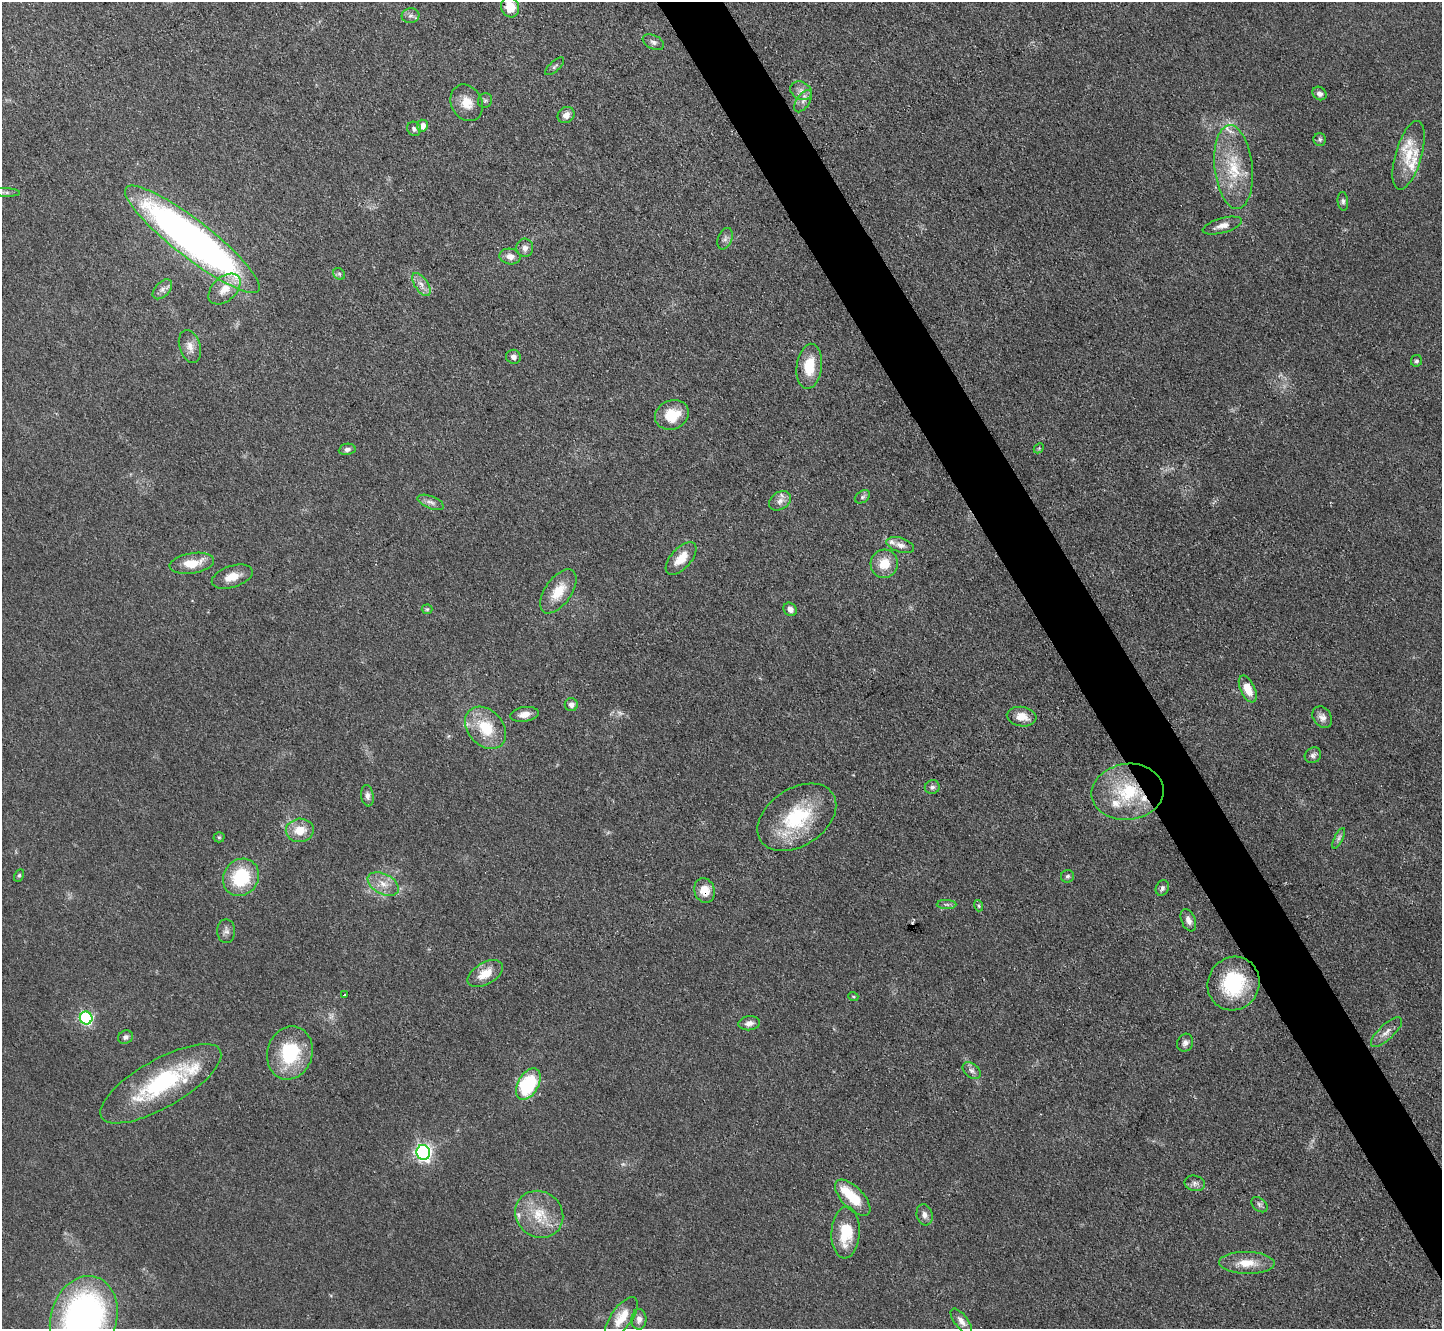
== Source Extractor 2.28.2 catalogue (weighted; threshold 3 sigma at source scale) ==
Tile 6 of 4 x 4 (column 2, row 2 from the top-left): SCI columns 1443-2882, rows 2809-4135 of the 5764 x 5754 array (HDU 1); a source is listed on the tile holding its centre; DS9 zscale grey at full resolution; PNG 1444 x 1331 px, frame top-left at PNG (2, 2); each listed source drawn as its Kron ellipse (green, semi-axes under 4 px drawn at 4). Shown black and unused: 4% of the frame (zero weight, under 3 of 4 exposures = <1% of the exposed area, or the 3 px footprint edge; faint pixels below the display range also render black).
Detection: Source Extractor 2.28.2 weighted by HDU 2 'WHT'; one run over the whole footprint, this tile lists its part. Background 0.0479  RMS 0.0057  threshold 0.0258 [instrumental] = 3 sigma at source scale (4.5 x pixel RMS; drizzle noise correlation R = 1.50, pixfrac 1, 0.05/0.05 arcsec/px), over >= 5 px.
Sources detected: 107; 3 too faint to see at this stretch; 1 inside a brighter object's white glare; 1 cosmic-ray / hot-pixel residue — neither listed nor drawn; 9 inside a brighter listed object's ellipse — not listed separately; the other 93 listed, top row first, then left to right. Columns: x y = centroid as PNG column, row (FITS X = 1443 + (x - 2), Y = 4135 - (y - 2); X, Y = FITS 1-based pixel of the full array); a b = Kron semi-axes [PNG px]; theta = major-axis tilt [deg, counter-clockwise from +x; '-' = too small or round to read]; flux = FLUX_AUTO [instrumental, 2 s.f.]
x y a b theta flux
510 7 10 9 - 12
411 16 9 7 9 2.2
653 42 11 7 -25 2.2
555 66 12 5 42 1.5
801 91 11 9 -27 4
1319 93 7 6 - 2.5
485 100 7 7 - 1.4
803 101 12 6 57 3.1
467 103 19 15 -61 9.6
566 115 9 7 38 3.9
422 126 6 5 - 4.5
414 129 7 6 - 1.7
1320 139 6 6 - 1.1
1409 155 35 13 74 16
1233 167 42 19 -84 29
6 192 14 4 -2 1.6
1343 201 9 5 -84 1.6
1222 226 20 7 15 4.8
192 239 84 18 -38 320
725 239 11 7 68 2.2
525 248 9 8 - 3.4
510 256 10 8 -9 4.3
339 274 6 5 - 1.2
421 284 13 6 -56 4
162 289 12 7 46 2.9
225 289 19 12 42 9.3
190 347 17 10 -72 4.9
513 357 7 7 - 2.6
1416 361 6 5 - 1.1
809 366 22 12 83 18
672 415 17 14 22 15
1039 448 6 4 46 0.76
347 449 8 5 10 2
862 497 8 5 33 1.5
780 501 12 8 34 3.7
431 502 14 6 -21 2.6
900 545 14 7 -18 3.9
681 558 20 10 48 9.7
192 563 22 10 9 12
884 564 14 13 - 12
232 577 21 10 18 8.4
558 591 25 13 55 13
427 609 5 5 - 0.94
790 609 7 6 - 3
1248 689 14 7 -65 9.2
571 705 6 6 - 2.9
524 714 14 7 10 5.1
1022 717 15 9 -7 7.3
1322 717 12 9 -54 3.4
486 728 23 17 -48 22
1313 755 8 7 - 2
932 787 7 6 - 1.8
1128 792 36 28 7 38
367 796 11 6 -82 2.5
797 817 43 28 33 44
300 830 14 11 7 11
219 837 5 5 - 0.79
1339 838 11 3 64 1.6
19 875 6 4 62 0.95
1067 876 6 6 - 1.4
241 877 19 17 53 33
383 884 17 10 -27 7.5
1162 888 8 6 65 1.7
704 890 12 10 -72 8.5
947 904 10 4 -1 1.6
979 906 6 4 -71 0.89
1188 920 12 7 -67 3.1
226 931 12 9 -89 2.8
485 974 19 11 31 10
1234 984 27 25 61 43
344 994 3 2 - 0.8
853 996 5 3 - 0.54
86 1018 6 6 - 88
749 1023 11 7 7 3.4
1386 1032 20 7 43 4.5
125 1037 7 6 - 2
1185 1043 9 8 - 2.8
290 1053 27 22 73 38
972 1071 10 7 -38 2.5
161 1084 68 24 30 68
528 1084 17 10 60 44
423 1152 7 7 - 200
1195 1183 10 7 -12 2.6
853 1198 23 11 -46 17
1259 1205 9 6 -41 1.8
539 1214 25 22 -39 20
925 1215 10 8 -74 3.1
846 1233 26 14 86 21
1247 1263 28 11 -1 12
84 1318 43 33 72 210
621 1318 24 10 54 11
639 1319 10 7 88 3.1
961 1321 15 6 -52 3.9
Overlapping masked pixels (flux is a lower limit): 1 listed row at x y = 704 890
Isophote crosses this tile's border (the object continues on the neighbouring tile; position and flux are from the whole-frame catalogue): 2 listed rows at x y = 510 7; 84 1318